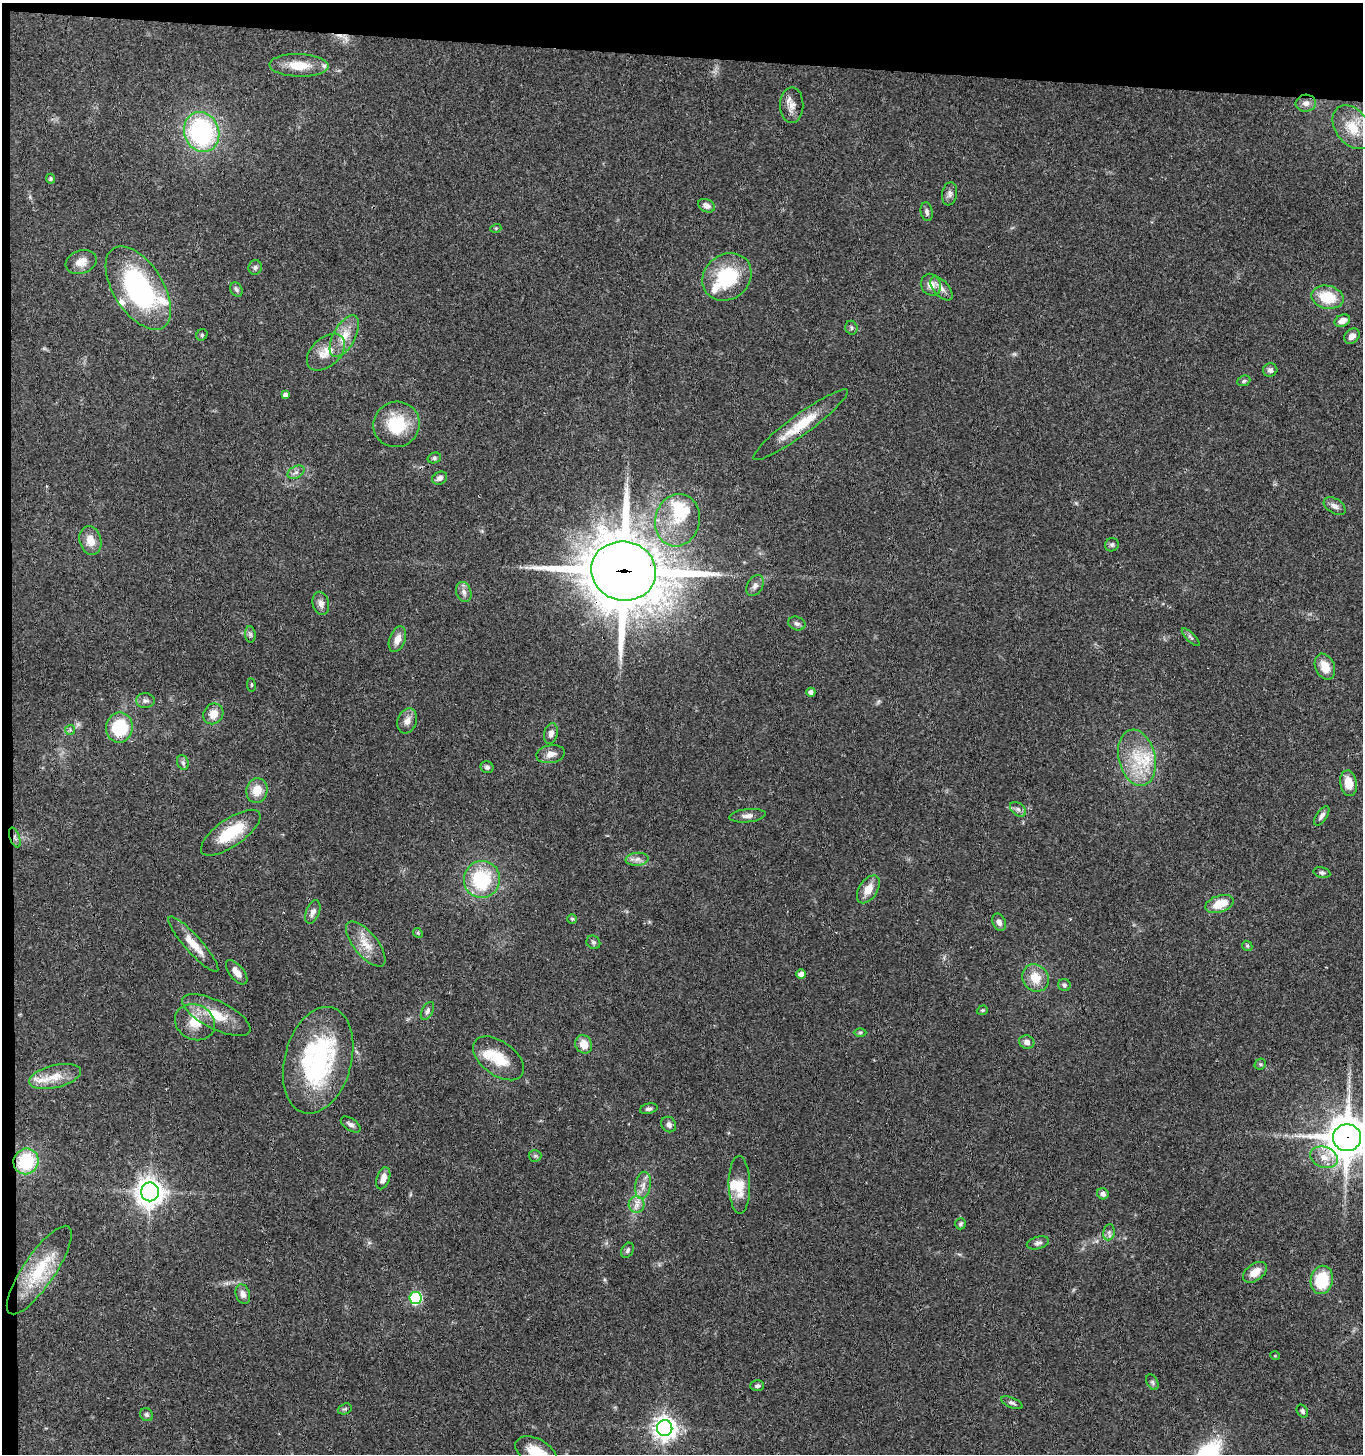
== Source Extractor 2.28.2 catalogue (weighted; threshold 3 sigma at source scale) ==
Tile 1 of 3 x 3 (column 1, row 1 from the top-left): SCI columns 204-1564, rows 2909-4360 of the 4443 x 4369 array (HDU 1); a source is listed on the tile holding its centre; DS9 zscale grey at full resolution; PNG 1365 x 1456 px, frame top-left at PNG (2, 3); each listed source drawn as its Kron ellipse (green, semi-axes under 4 px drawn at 4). Shown black and unused: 5% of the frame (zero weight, under 3 of 4 exposures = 6% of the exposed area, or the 3 px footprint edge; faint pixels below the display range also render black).
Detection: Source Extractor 2.28.2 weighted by HDU 2 'WHT'; one run over the whole footprint, this tile lists its part. Background 0.0671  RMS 0.0053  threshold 0.024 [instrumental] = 3 sigma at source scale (4.5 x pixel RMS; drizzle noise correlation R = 1.50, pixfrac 1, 0.05/0.05 arcsec/px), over >= 5 px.
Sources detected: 136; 1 too faint to see at this stretch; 3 inside a brighter object's white glare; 1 cosmic-ray / hot-pixel residue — neither listed nor drawn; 8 inside a brighter listed object's ellipse — not listed separately; the other 123 listed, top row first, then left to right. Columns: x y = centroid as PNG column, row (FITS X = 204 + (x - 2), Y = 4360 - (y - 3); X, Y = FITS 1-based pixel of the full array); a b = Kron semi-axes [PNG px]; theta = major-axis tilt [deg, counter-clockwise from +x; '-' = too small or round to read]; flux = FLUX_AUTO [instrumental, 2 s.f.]
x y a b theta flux
299 65 29 11 -2 12
1306 103 10 8 5 3
792 105 18 11 89 4.6
1352 127 24 16 -52 13
202 132 20 17 -71 76
51 179 5 4 - 0.81
950 194 12 7 80 2.2
706 206 9 6 -25 2.8
927 212 9 6 -79 1.6
496 228 5 3 - 0.53
81 262 16 11 20 5.5
255 267 7 6 - 1.3
727 277 26 22 39 32
931 285 11 10 - 4.8
138 288 47 25 -57 83
236 289 7 5 -58 1.2
941 289 14 7 -48 3.4
1327 297 16 11 -12 17
1342 321 8 6 23 4.7
851 328 7 6 - 1.1
202 335 6 5 - 0.87
344 336 23 11 61 8.8
1352 336 8 6 42 3.4
326 352 22 14 43 8.7
1270 370 7 6 - 2
1244 381 7 5 23 1
285 395 4 4 - 2
396 424 23 22 - 22
800 425 58 10 36 17
434 458 7 5 16 1
296 472 9 6 29 1.9
440 478 8 6 27 1.9
1335 506 12 7 -31 2.8
677 520 26 22 76 17
90 540 14 10 -74 6.5
1112 545 7 6 - 1.1
624 571 32 29 -12 3800
755 585 11 7 61 2.4
464 592 10 7 -72 2.6
321 603 12 8 -76 2.9
797 624 9 6 -21 1.7
250 634 8 5 -84 1.2
1191 637 12 3 -45 1.2
397 639 13 8 70 4.8
1325 667 13 9 -66 7.8
251 685 6 3 -83 0.66
811 692 4 4 - 2.1
145 701 9 7 -1 2
213 714 11 9 52 6.1
407 721 13 9 69 3.8
119 728 15 13 81 29
70 730 5 5 - 0.74
551 734 11 6 76 2.5
551 754 14 9 10 4
1137 758 28 18 -77 20
183 762 7 5 -70 1.3
487 767 6 6 - 1.5
1349 783 13 8 -80 7.4
257 790 12 10 77 7.8
1018 809 9 6 -39 1.7
748 816 18 6 6 3
1322 816 11 5 56 1.9
231 833 35 13 35 21
15 837 10 5 -69 1.9
637 859 11 6 6 2.4
1322 873 8 5 -13 1.2
482 879 18 18 - 35
868 889 15 9 57 6.7
1220 904 14 8 18 11
313 912 12 6 68 2.4
572 919 5 5 - 0.73
999 922 9 6 -64 2.3
418 933 5 4 - 0.54
593 942 7 6 - 1.1
193 944 36 8 -48 9.3
366 944 27 12 -50 8.9
1247 946 5 4 - 0.79
237 972 14 7 -51 4.3
801 974 5 4 - 3.1
1035 978 14 12 -52 9.2
1064 985 6 6 - 1.2
982 1010 6 4 19 0.7
427 1011 10 5 63 1.5
216 1015 37 14 -26 15
195 1022 20 17 -27 11
860 1032 6 4 1 0.75
1027 1042 8 6 -19 2.5
584 1044 9 8 - 7.1
499 1058 29 17 -36 14
318 1060 54 33 75 79
1260 1064 6 5 - 0.88
55 1076 26 11 14 8.6
649 1109 9 5 13 1.6
351 1124 11 6 -33 1.8
669 1125 8 7 - 2
1347 1138 14 13 - 1700
535 1156 6 6 - 1
1324 1157 14 10 -21 6.1
26 1161 13 12 - 28
383 1178 11 6 71 4.5
643 1185 13 7 79 3.7
739 1185 29 11 -89 10
150 1192 9 9 - 590
1103 1194 6 5 - 2.2
637 1205 8 8 - 2.8
960 1224 6 5 - 0.99
1109 1232 8 5 81 1.6
1038 1243 11 6 14 1.7
628 1250 8 6 59 1.3
39 1270 52 16 56 25
1255 1272 13 8 36 6
1322 1280 14 11 79 23
243 1294 10 7 -70 2.7
416 1298 6 6 - 57
1275 1356 5 3 - 0.43
1152 1382 8 5 -61 1.2
757 1386 7 5 0 1.3
1012 1403 11 5 -23 1.5
345 1409 7 5 20 0.96
1302 1411 7 5 -57 1.2
146 1415 7 6 - 1.3
665 1428 8 7 - 430
536 1452 23 13 -29 13
Overlapping masked pixels (flux is a lower limit): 4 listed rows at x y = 800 425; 624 571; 15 837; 1347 1138
Isophote crosses this tile's border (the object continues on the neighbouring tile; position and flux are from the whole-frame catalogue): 2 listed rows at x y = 1347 1138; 536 1452